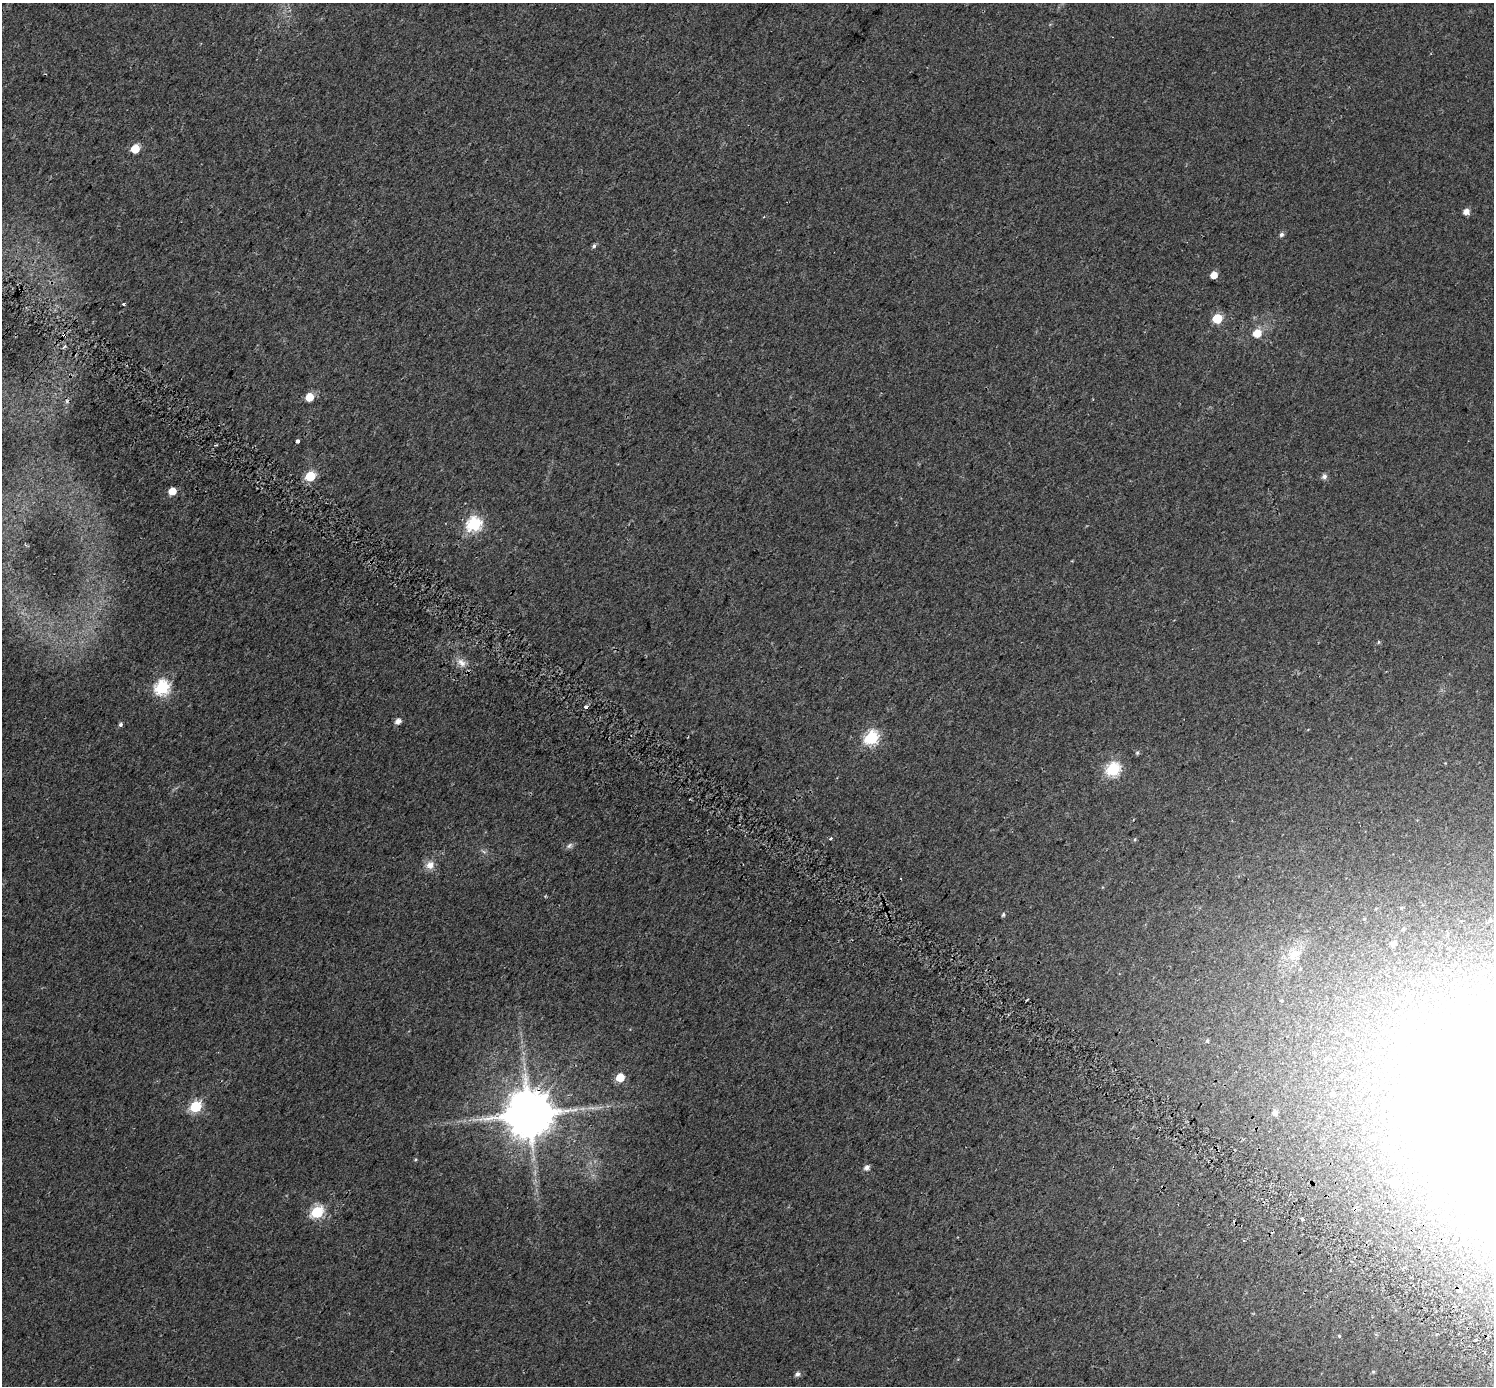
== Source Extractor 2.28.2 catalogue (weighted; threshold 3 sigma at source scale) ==
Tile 6 of 4 x 4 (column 2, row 2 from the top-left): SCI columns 1554-3045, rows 3036-4419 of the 6097 x 6135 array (HDU 1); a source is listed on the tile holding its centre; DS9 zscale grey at full resolution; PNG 1496 x 1388 px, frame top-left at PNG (2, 3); no overlay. Shown black and unused: <1% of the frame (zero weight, under 2 of 3 exposures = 4% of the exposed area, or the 3 px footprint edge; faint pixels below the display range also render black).
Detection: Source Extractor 2.28.2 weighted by HDU 2 'WHT'; one run over the whole footprint, this tile lists its part. Background 0.0241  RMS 0.01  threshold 0.0453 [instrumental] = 3 sigma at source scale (4.5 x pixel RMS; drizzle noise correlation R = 1.50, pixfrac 1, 0.0396/0.0396 arcsec/px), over >= 5 px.
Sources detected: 61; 6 inside a brighter object's white glare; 1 cosmic-ray / hot-pixel residue — not listed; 1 inside a brighter listed object's ellipse — not listed separately; the other 53 listed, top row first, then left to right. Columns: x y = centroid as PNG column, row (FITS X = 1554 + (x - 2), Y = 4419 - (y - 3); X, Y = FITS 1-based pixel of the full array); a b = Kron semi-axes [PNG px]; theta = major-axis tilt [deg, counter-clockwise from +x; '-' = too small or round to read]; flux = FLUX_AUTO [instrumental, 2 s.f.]
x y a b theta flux
135 148 6 5 - 24
1466 211 5 5 - 7.4
1282 234 6 5 - 2.6
594 246 6 5 - 2.2
1214 275 5 5 - 12
123 304 3 3 - 1.6
1217 318 6 5 - 47
1257 333 6 6 - 19
64 347 5 3 - 1.7
309 397 5 5 - 22
297 441 3 3 - 9.2
310 476 6 5 - 56
1324 476 6 6 - 3.9
172 491 5 5 - 17
474 524 7 6 - 180
1379 642 5 4 - 1.2
461 663 14 9 -42 8.8
162 688 7 7 - 170
586 707 3 3 - 7.9
398 721 6 5 - 6.1
120 724 5 4 - 2.3
871 738 7 6 - 150
1137 753 6 5 - 1.7
1113 769 7 6 - 150
831 838 3 3 - 2.5
1135 839 5 4 - 1.3
569 846 9 6 34 3.1
484 852 8 4 -19 1.9
430 865 13 11 26 8.5
1003 915 5 4 - 1.6
1490 920 6 5 - 2
1403 929 5 4 - 1.2
1394 943 7 6 - 4
1294 955 22 17 19 22
1406 992 6 6 - 2.1
1207 1041 6 4 75 1.5
620 1078 6 5 - 28
1333 1093 4 4 - 1.9
195 1107 6 6 - 96
592 1108 19 4 -4 5.8
1275 1113 6 6 - 4
529 1114 13 13 - 5300
1397 1159 10 5 -23 2.9
415 1160 5 3 - 1
867 1167 6 5 - 5
1395 1183 6 6 - 10
317 1212 6 6 - 120
1302 1219 3 3 - 13
1244 1240 4 3 - 1.1
1459 1289 5 3 - 13
1339 1336 4 4 - 0.99
1373 1372 5 5 - 1.3
797 1374 6 5 - 3.9
Overlapping masked pixels (flux is a lower limit): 2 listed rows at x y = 529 1114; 1459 1289